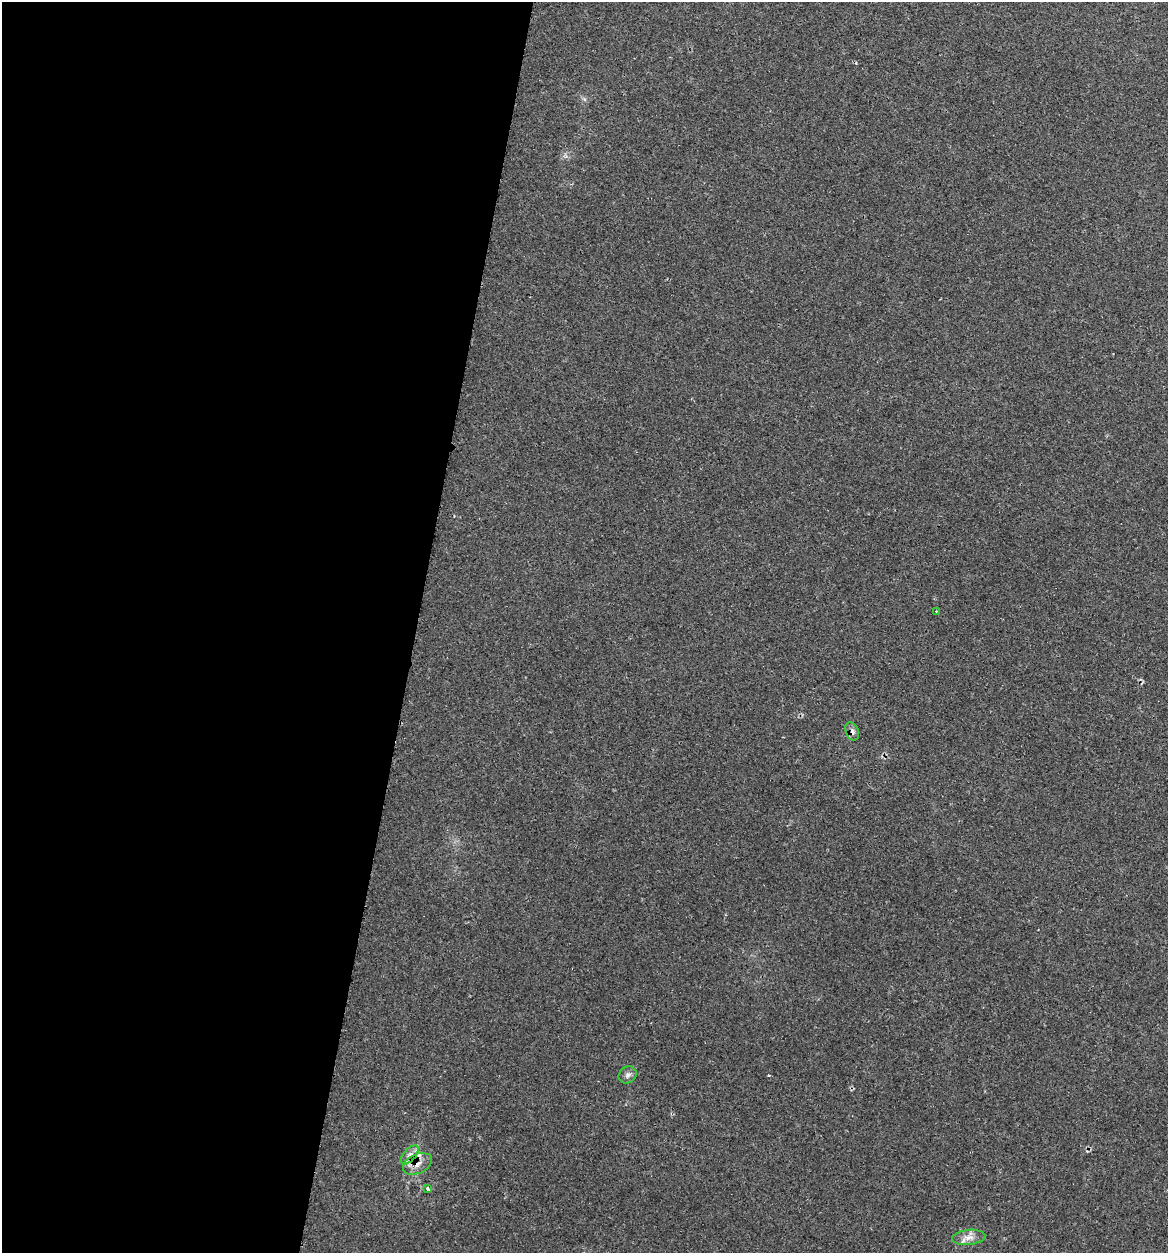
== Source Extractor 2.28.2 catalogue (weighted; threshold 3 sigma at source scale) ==
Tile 5 of 4 x 4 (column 1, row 2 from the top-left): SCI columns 123-1288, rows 2532-3782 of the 5031 x 5032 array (HDU 1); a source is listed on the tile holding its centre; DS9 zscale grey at full resolution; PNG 1170 x 1255 px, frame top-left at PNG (2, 2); each listed source drawn as its Kron ellipse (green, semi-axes under 4 px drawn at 4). Shown black and unused: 36% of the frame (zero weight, under 2 of 3 exposures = <1% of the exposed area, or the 3 px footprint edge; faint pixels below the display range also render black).
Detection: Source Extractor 2.28.2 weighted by HDU 2 'WHT'; one run over the whole footprint, this tile lists its part. Background 0.0666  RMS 0.0054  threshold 0.0243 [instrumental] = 3 sigma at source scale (4.5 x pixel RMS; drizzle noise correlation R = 1.50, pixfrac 1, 0.05/0.05 arcsec/px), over >= 5 px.
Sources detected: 11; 3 cosmic-ray / hot-pixel residue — neither listed nor drawn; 1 inside a brighter listed object's ellipse — not listed separately; the other 7 listed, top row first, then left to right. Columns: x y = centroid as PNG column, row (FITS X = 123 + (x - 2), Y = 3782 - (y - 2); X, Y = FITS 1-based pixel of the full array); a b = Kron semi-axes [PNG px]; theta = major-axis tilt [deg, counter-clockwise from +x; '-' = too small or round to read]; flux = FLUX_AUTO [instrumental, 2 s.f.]
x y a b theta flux
936 611 2 2 - 0.33
852 731 9 6 -66 2.3
628 1075 9 8 - 2.2
410 1155 11 6 49 2.7
417 1164 15 9 26 4.8
427 1189 3 3 - 3.5
969 1237 16 7 6 4.1
Overlapping masked pixels (flux is a lower limit): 2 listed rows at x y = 852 731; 417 1164